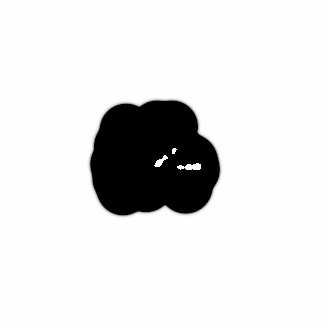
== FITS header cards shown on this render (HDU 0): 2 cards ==
NAXIS1  =                  325 /
NAXIS2  =                  325 /

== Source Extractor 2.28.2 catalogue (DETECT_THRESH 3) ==
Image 325 x 325 px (HDU 0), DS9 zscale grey, 1 PNG px = 1 image px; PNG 329 x 329 px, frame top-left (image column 1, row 325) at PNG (0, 0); no overlay
Background 0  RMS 3.9e-08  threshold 1.16e-07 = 3 sigma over >= 5 px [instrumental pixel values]
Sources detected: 6; all 6 listed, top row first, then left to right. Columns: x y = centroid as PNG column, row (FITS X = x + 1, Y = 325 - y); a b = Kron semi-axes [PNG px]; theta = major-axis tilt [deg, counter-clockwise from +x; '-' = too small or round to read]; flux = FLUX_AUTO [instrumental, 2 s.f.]
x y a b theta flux
172 149 4 3 - 240
162 155 4 3 - 94
157 161 7 4 46 12000
193 164 7 5 0 580
178 165 5 3 - 210
187 165 6 4 1 440